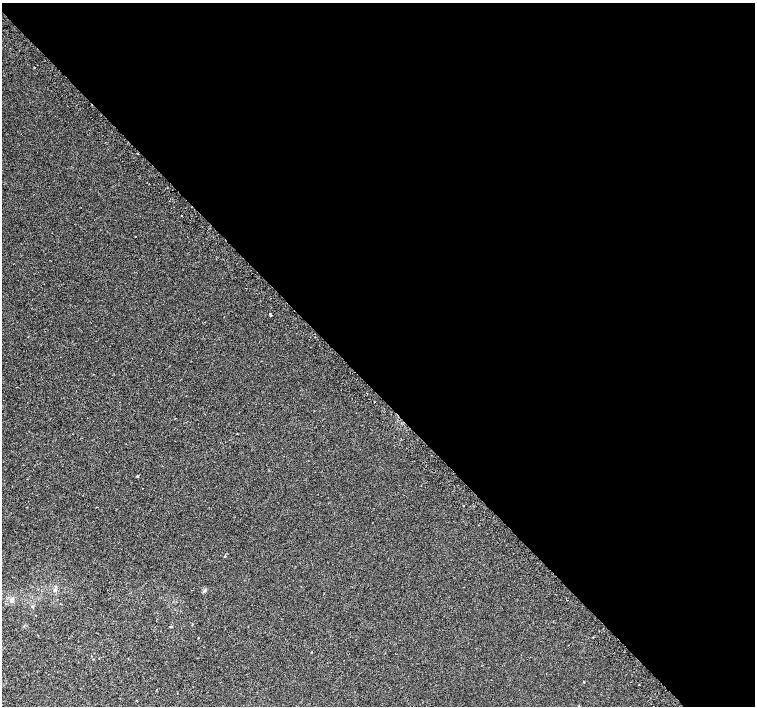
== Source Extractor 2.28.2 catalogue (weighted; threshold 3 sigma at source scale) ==
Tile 8 of 4 x 4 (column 4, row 2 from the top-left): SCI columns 4551-6055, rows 3060-4467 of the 6086 x 6054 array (HDU 1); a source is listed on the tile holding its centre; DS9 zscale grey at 2 x 2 block average (1 PNG px = mean of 2 x 2 image px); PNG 757 x 708 px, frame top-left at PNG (2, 3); no overlay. Shown black and unused: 55% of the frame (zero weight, under 2 of 3 exposures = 2% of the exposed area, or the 3 px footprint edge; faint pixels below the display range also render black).
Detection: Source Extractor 2.28.2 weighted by HDU 2 'WHT'; one run over the whole footprint, this tile lists its part. Background 0.00306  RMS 0.0038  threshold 0.017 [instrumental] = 3 sigma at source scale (4.5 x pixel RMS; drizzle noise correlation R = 1.50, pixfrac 1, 0.0396/0.0396 arcsec/px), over >= 5 px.
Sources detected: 14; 1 coinciding with a brighter row at this scale — not listed separately; the other 13 listed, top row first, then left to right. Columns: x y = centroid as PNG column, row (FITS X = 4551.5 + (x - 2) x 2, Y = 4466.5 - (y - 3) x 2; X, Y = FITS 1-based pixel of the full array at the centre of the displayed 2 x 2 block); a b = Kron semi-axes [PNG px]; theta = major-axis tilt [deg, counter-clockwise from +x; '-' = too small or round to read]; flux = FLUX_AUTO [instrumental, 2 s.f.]
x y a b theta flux
34 67 2 2 - 1.5
181 215 2 2 - 0.35
271 315 2 2 - 2.5
137 476 3 2 - 0.64
225 556 3 2 - 0.65
55 590 4 3 - 1
12 600 5 5 - 2.1
192 624 3 2 - 0.39
170 627 2 2 - 0.67
198 638 3 2 - 0.35
583 681 2 2 - 0.55
639 685 2 2 - 0.48
579 706 3 2 - 0.32
Diffuse or blended objects may show on this block-average render without a row.